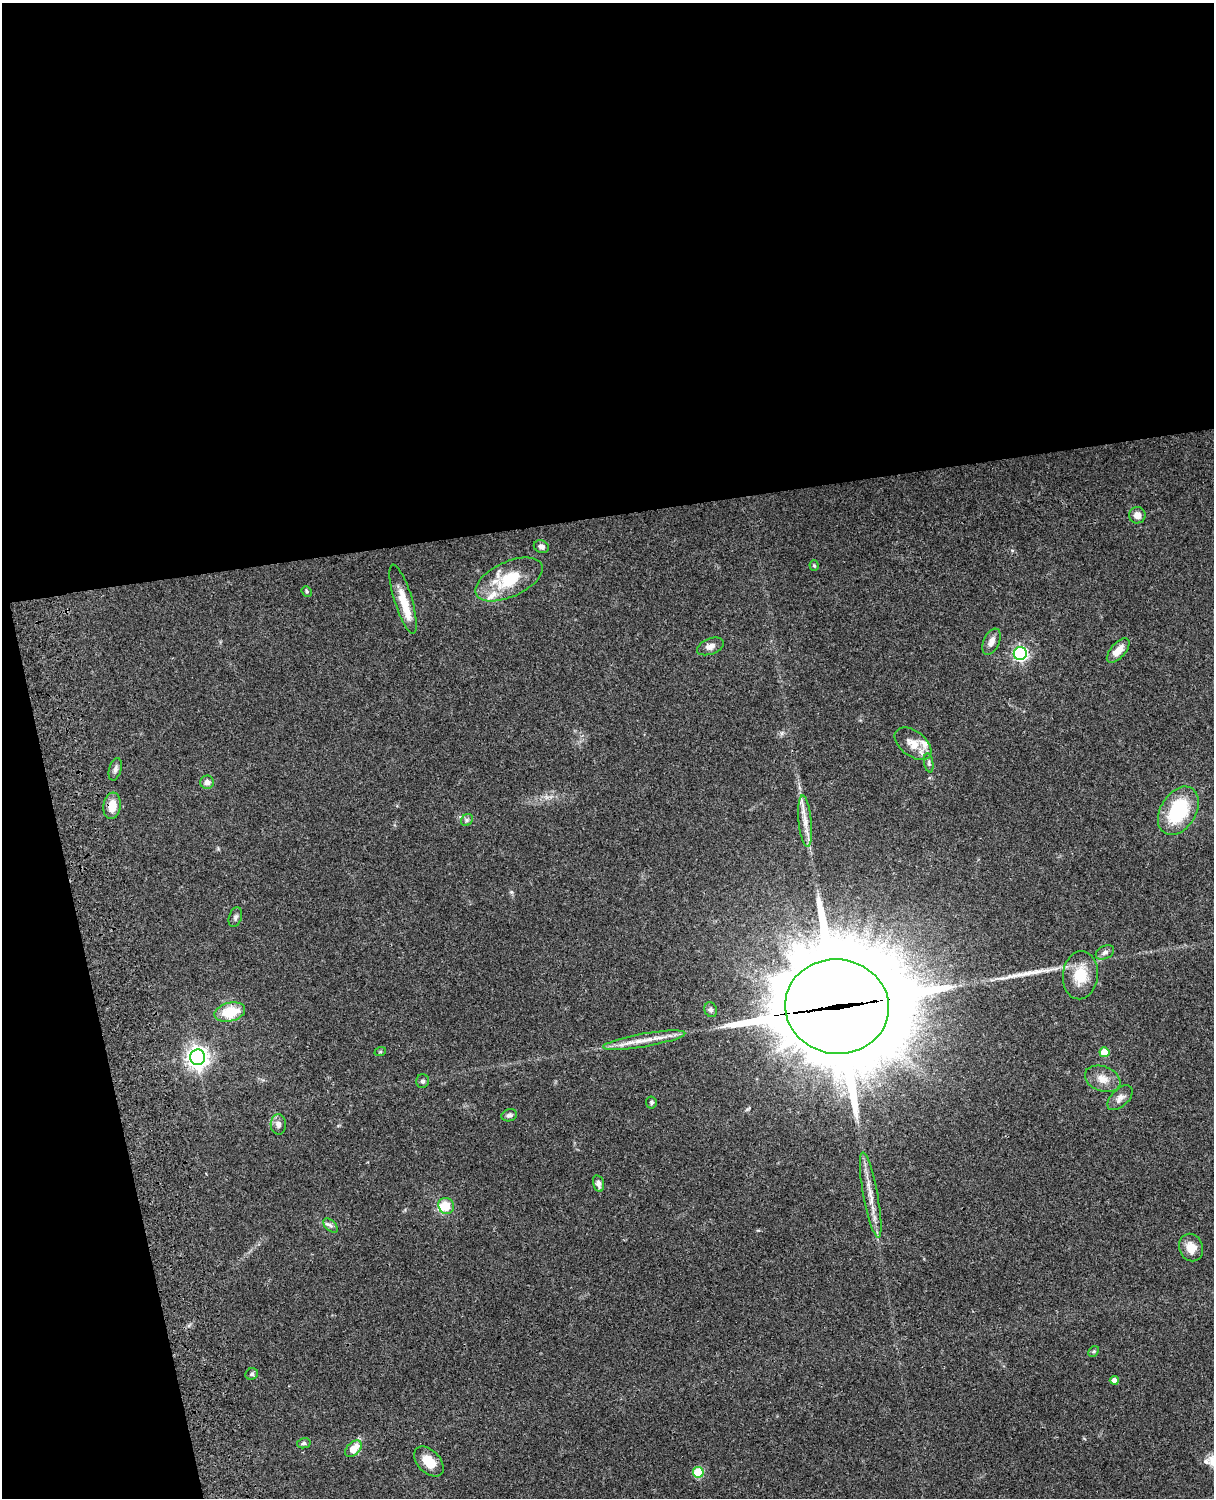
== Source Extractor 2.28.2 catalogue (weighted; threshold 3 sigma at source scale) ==
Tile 1 of 4 x 3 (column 1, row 1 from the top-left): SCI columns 122-1333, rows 3269-4764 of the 5089 x 4926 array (HDU 1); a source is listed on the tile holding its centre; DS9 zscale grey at full resolution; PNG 1216 x 1500 px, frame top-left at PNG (2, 3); each listed source drawn as its Kron ellipse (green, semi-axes under 4 px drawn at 4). Shown black and unused: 39% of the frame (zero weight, under 3 of 4 exposures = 6% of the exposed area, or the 3 px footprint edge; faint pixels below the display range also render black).
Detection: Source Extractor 2.28.2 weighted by HDU 2 'WHT'; one run over the whole footprint, this tile lists its part. Background 0.0794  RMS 0.0059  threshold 0.0266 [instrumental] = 3 sigma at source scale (4.5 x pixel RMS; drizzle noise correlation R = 1.50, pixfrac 1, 0.05/0.05 arcsec/px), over >= 5 px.
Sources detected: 52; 1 inside a brighter object's white glare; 2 long thin detections or spike segments (spike, bleed or trail) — neither listed nor drawn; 3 inside a brighter listed object's ellipse — not listed separately; the other 46 listed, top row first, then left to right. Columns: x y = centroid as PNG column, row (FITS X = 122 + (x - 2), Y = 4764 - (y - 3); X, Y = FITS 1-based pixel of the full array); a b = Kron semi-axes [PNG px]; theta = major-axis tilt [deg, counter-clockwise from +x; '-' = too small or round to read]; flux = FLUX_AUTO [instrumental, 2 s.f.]
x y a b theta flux
1137 515 8 8 - 4.2
541 547 8 6 -23 2.2
814 566 5 4 - 0.64
509 579 36 17 25 25
307 591 6 4 -49 0.84
403 599 36 9 -73 11
991 642 14 8 65 3.8
710 646 14 8 22 3.3
1118 650 15 7 49 6.6
1020 653 6 6 - 120
913 744 21 12 -37 8.4
929 763 9 4 -79 1.2
115 769 11 6 74 2
207 782 7 7 - 2.7
112 806 13 8 81 8.6
1178 811 26 17 58 37
467 820 6 5 - 1.2
805 821 26 6 -84 6.6
235 917 10 6 70 1.7
1105 952 10 6 26 2
1080 975 24 17 84 15
837 1007 52 47 -7 14000
711 1010 7 6 - 1.5
230 1012 15 9 14 18
644 1040 42 6 10 10
380 1052 6 3 19 0.61
1104 1052 5 5 - 11
198 1057 8 7 - 400
1103 1079 18 12 -21 6.6
423 1081 7 6 - 1.3
1120 1098 15 8 44 3.7
651 1102 6 5 - 1
509 1115 8 6 16 1.7
278 1124 10 7 -88 3
598 1183 8 5 -76 2.7
871 1195 43 7 -79 9.4
446 1206 8 7 - 9.7
331 1226 9 5 -44 1.6
1191 1248 14 12 -69 6.7
1094 1351 6 4 44 0.92
252 1374 6 5 - 1.3
1114 1380 4 4 - 3
304 1443 7 5 12 1.1
353 1449 10 6 45 9.3
429 1461 18 11 -45 9.3
698 1472 5 5 - 24
Overlapping masked pixels (flux is a lower limit): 2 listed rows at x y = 112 806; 837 1007